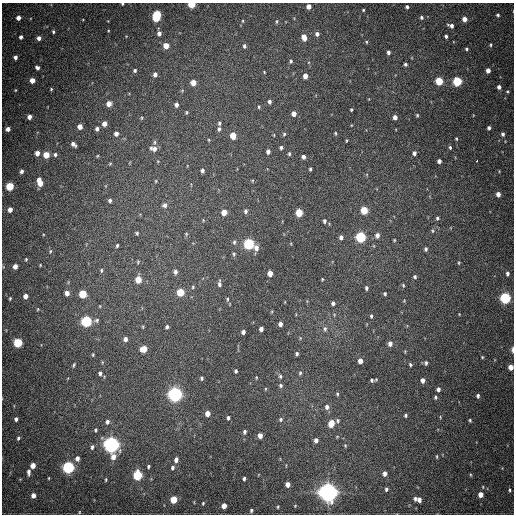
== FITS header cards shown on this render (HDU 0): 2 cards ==
NAXIS1  =                  512
NAXIS2  =                  512

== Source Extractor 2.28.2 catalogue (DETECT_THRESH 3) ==
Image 512 x 512 px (HDU 0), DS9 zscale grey, 1 PNG px = 1 image px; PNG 516 x 516 px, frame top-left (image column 1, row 512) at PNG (2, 3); no overlay
Background 836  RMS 23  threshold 69.4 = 3 sigma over >= 5 px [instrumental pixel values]
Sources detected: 230; all 230 listed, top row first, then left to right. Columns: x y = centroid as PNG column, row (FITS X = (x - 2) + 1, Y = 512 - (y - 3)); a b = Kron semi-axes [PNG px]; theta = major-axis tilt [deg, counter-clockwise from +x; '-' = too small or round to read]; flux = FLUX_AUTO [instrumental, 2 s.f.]
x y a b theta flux
122 4 3 3 - 1.5e+03
191 4 5 4 - 4.5e+04
309 6 4 4 - 1.0e+04
407 7 4 3 - 3.1e+03
363 10 3 2 - 1.4e+03
498 15 3 3 - 2.6e+03
157 16 8 5 80 1.2e+05
421 17 4 4 - 3.0e+03
18 18 4 4 - 8.7e+03
464 19 4 4 - 1.2e+04
243 21 5 3 - 1.4e+03
277 21 5 3 - 1.9e+03
451 26 6 4 -18 5.8e+03
53 32 5 3 - 2.3e+03
159 33 4 4 - 5.3e+03
317 34 4 4 - 5.3e+03
446 36 4 3 - 3.4e+03
21 37 4 3 - 4.3e+03
304 37 6 4 -73 1.6e+04
39 38 4 4 - 6.7e+03
366 42 5 3 - 1.5e+03
491 45 4 3 - 1.9e+03
166 46 5 4 - 2.0e+04
244 46 5 4 - 3.6e+03
467 49 4 3 - 2.3e+03
388 52 4 3 - 4.4e+03
15 57 4 3 - 4.7e+03
291 61 5 4 - 2.7e+03
405 64 4 3 - 3.0e+03
37 68 4 4 - 4.1e+03
135 70 4 4 - 2.6e+03
488 70 4 4 - 9.7e+03
264 72 3 2 - 1.3e+03
155 74 4 4 - 6.3e+03
305 76 5 4 - 1.2e+04
32 80 4 4 - 1.4e+04
439 81 5 4 - 5.6e+04
457 81 5 5 - 1.1e+05
193 82 5 4 - 1.9e+04
499 87 4 4 - 6.1e+03
51 89 3 3 - 1.6e+03
15 90 5 3 - 1.3e+03
507 91 4 4 - 1.8e+03
269 102 5 4 - 4.6e+03
109 104 5 4 - 1.4e+04
176 105 4 4 - 5.8e+03
259 107 5 4 - 2.0e+03
351 109 3 3 - 1.8e+03
186 112 6 3 82 1.6e+03
294 113 5 4 - 1.0e+04
417 115 4 4 - 1.7e+03
29 117 4 4 - 7.9e+03
395 117 4 4 - 8.1e+03
142 118 4 3 - 1.5e+03
219 123 5 4 - 2.6e+03
104 124 5 4 - 8.7e+03
80 126 4 4 - 1.2e+04
489 128 4 4 - 3.9e+03
8 129 4 4 - 7.4e+03
97 129 4 4 - 4.9e+03
219 129 6 4 74 3.7e+03
335 133 4 3 - 1.7e+03
116 134 4 4 - 6.5e+03
284 134 5 4 - 2.4e+03
503 134 6 5 - 4.1e+03
274 135 5 3 - 1.2e+03
233 136 5 4 - 2.4e+04
456 139 4 3 - 1.6e+03
346 140 5 2 - 1.3e+03
155 142 6 4 -90 2.3e+03
73 144 5 4 - 6.1e+03
450 147 4 3 - 2.2e+03
281 148 4 3 - 3.2e+03
154 149 7 5 -14 8.9e+03
268 152 5 4 - 5.5e+03
37 153 5 4 - 9.7e+03
414 153 4 4 - 4.7e+03
55 154 5 5 - 3.2e+03
289 154 4 3 - 2.4e+03
46 155 5 4 - 2.6e+04
97 156 3 2 - 1.2e+03
303 157 4 4 - 5.4e+03
477 160 3 3 - 5.5e+03
439 161 4 4 - 5.9e+03
110 164 5 3 - 1.4e+03
310 169 3 3 - 2.2e+03
202 170 5 4 - 4.3e+03
22 171 5 4 - 4.4e+03
156 181 5 3 - 1.4e+03
40 182 8 4 -72 2.3e+04
10 186 5 5 - 6.2e+04
498 194 4 4 - 8.8e+03
110 201 4 3 - 3.1e+03
165 205 6 6 - 5.0e+03
10 210 5 4 - 1.1e+04
364 210 5 4 - 5.0e+04
246 211 5 4 - 3.7e+03
224 212 5 4 - 1.9e+04
299 213 5 4 - 4.6e+04
437 218 5 4 - 2.6e+03
324 221 4 3 - 3.2e+03
432 231 5 4 - 1.9e+03
137 233 3 3 - 2.1e+03
186 234 4 4 - 1.6e+03
377 235 5 5 - 7.0e+03
341 237 4 4 - 5.0e+03
361 237 5 5 - 1.6e+05
394 240 4 3 - 1.3e+03
234 242 7 4 89 2.9e+03
249 244 5 5 - 1.9e+05
117 245 4 3 - 2.2e+03
256 248 7 5 -83 8.2e+03
426 249 4 3 - 3.2e+03
50 251 6 4 70 2.2e+03
234 254 6 4 90 2.7e+03
26 259 5 4 - 2.0e+03
138 262 4 3 - 1.7e+03
459 263 5 3 - 1.5e+03
40 265 4 4 - 1.3e+03
15 266 5 4 - 1.0e+04
101 270 6 4 -87 2.0e+03
175 272 6 5 - 5.4e+03
270 273 5 4 - 1.4e+04
507 273 5 4 - 4.2e+03
415 277 4 4 - 2.8e+03
322 279 4 3 - 1.3e+03
138 280 5 4 - 2.5e+04
219 284 8 4 -89 4.4e+03
403 285 5 4 - 1.8e+03
193 287 5 4 - 1.9e+03
366 288 4 3 - 3.2e+03
180 292 5 5 - 5.1e+04
67 293 5 4 - 9.0e+03
83 294 5 5 - 6.2e+04
385 294 3 3 - 2.3e+03
26 296 5 4 - 9.2e+03
10 298 4 3 - 2.0e+03
505 298 5 5 - 1.9e+05
227 299 6 3 82 2.0e+03
333 303 4 4 - 4.2e+03
38 309 4 4 - 1.5e+03
459 314 3 3 - 1.0e+03
371 316 4 3 - 2.2e+03
96 320 7 5 18 3.3e+03
86 321 5 5 - 2.0e+05
280 324 4 4 - 6.3e+03
143 326 4 4 - 1.6e+03
167 327 5 4 - 3.6e+03
261 329 4 4 - 6.9e+03
325 329 7 5 -90 3.3e+03
243 332 4 4 - 5.4e+03
125 339 5 5 - 6.3e+03
18 343 5 5 - 9.0e+04
390 344 5 4 - 7.7e+03
144 349 6 5 - 2.5e+04
512 350 7 3 -90 4.7e+03
405 351 4 3 - 1.2e+03
297 354 4 3 - 2.8e+03
93 355 4 3 - 1.7e+03
482 357 4 3 - 1.6e+03
360 361 5 4 - 8.9e+03
102 362 5 3 - 1.5e+03
426 363 5 4 - 2.9e+03
74 365 6 3 60 2.1e+03
410 365 5 3 - 2.1e+03
511 367 5 4 - 1.3e+04
236 371 4 3 - 2.4e+03
100 373 5 4 - 4.0e+03
300 373 5 4 - 2.5e+03
280 376 6 5 - 2.9e+03
256 377 5 3 - 1.3e+03
202 378 4 3 - 2.5e+03
372 380 5 5 - 2.9e+03
423 380 4 4 - 7.2e+03
281 385 5 5 - 2.8e+03
265 389 5 3 - 1.2e+03
438 389 4 4 - 5.0e+03
175 394 6 5 - 6.3e+05
337 394 5 4 - 2.1e+03
478 396 4 3 - 3.6e+03
435 397 4 4 - 2.4e+03
327 407 6 5 - 5.7e+03
207 413 5 4 - 1.3e+04
406 415 3 3 - 2.3e+03
228 418 4 3 - 3.1e+03
16 419 4 3 - 3.8e+03
281 419 6 5 - 2.8e+03
338 420 5 5 - 2.6e+03
470 420 4 3 - 1.9e+03
107 422 6 5 - 4.9e+03
331 424 6 4 73 2.9e+04
96 430 6 4 88 2.3e+03
245 432 5 4 - 3.4e+03
260 436 5 4 - 1.1e+04
18 438 4 3 - 2.7e+03
316 440 5 4 - 6.8e+03
111 445 6 6 - 8.2e+05
345 445 5 4 - 1.6e+03
92 447 6 4 82 3.8e+03
437 456 5 2 - 1.5e+03
113 457 7 6 - 1.1e+04
77 458 6 5 - 7.2e+03
176 460 5 4 - 6.7e+03
33 465 5 4 - 1.4e+04
149 466 3 3 - 2.4e+03
68 467 5 5 - 3.0e+05
172 468 4 4 - 3.3e+03
29 472 7 4 89 5.5e+03
385 473 5 4 - 7.1e+03
137 475 6 5 - 1.1e+05
471 475 5 3 - 1.5e+03
49 478 4 3 - 1.2e+03
244 479 4 3 - 3.1e+03
106 480 3 2 - 1.5e+03
288 484 5 4 - 1.0e+04
483 487 4 2 - 1.2e+03
386 489 4 3 - 2.8e+03
509 490 4 3 - 1.9e+03
328 492 7 6 - 1.2e+06
480 494 4 4 - 1.3e+04
33 495 4 4 - 9.5e+03
415 498 5 4 - 3.7e+03
174 500 5 4 - 3.8e+04
419 500 5 4 - 7.5e+03
203 503 4 3 - 1.7e+03
224 506 5 4 - 1.3e+04
295 506 3 3 - 1.1e+03
278 507 3 2 - 1.4e+03
251 510 4 3 - 2.6e+03
79 512 5 3 - 1.2e+03
At the frame edge (FLAGS 8, measured only in part): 4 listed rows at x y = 122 4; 191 4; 512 350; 511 367